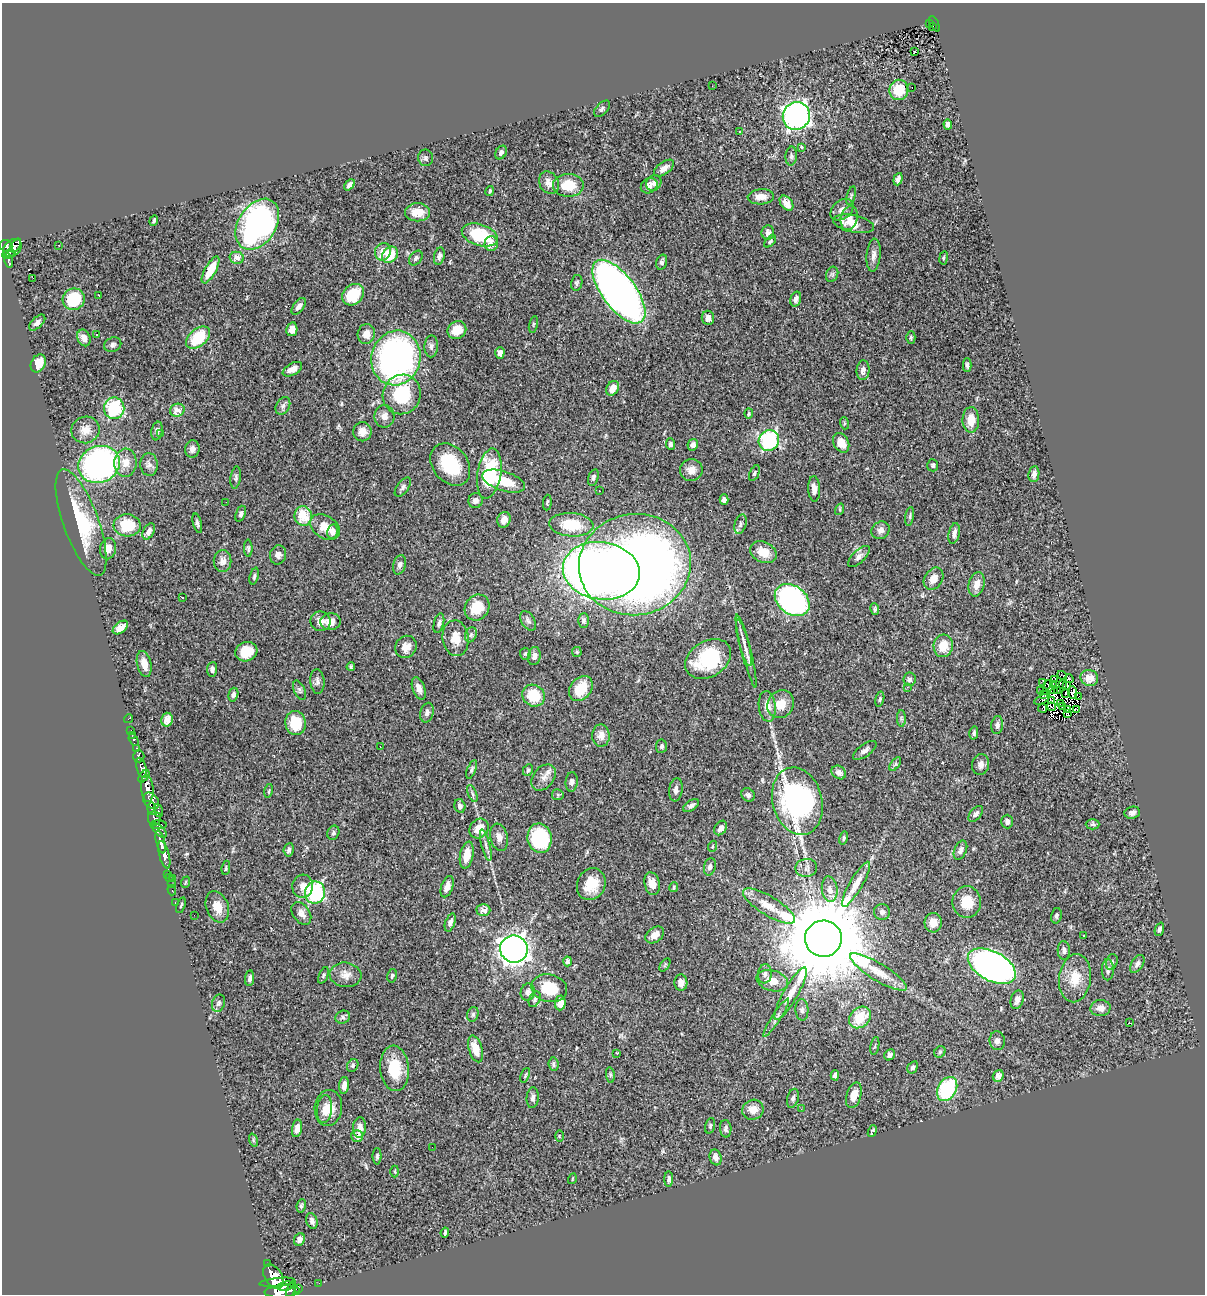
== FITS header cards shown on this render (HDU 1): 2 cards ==
NAXIS1  =                 1203
NAXIS2  =                 1292

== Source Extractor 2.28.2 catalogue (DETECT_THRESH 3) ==
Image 1203 x 1292 px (HDU 1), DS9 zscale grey, 1 PNG px = 1 image px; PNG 1207 x 1296 px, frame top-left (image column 1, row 1292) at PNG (2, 3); each listed source drawn as its Kron ellipse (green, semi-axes under 4 px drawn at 4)
Background 0.49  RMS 0.03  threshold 0.0914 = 3 sigma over >= 5 px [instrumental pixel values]
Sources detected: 378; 6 with non-positive FLUX_AUTO (blend fragments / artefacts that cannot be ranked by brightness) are neither listed nor drawn; the other 372 listed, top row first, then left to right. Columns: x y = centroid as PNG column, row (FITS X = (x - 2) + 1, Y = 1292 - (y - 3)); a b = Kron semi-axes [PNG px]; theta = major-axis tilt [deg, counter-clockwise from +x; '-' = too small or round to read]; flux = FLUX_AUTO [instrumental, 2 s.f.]
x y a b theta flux
929 24 3 2 - 15
934 24 8 3 -63 76
933 26 4 2 - 17
915 52 3 3 - 29
712 86 2 2 - 1.7
912 88 3 2 - 6
899 90 10 9 - 45
602 109 10 5 46 4.7
796 116 14 13 - 770
948 124 5 4 - 8.4
740 131 3 2 - 2.4
801 147 4 3 - 6.8
501 153 7 5 59 5.1
791 156 9 5 87 5.6
426 158 8 7 - 4.4
664 168 12 6 36 11
898 179 6 4 71 6.9
549 183 12 9 -60 18
654 183 8 7 - 6.8
350 185 6 4 47 6.9
568 185 15 11 0 52
649 186 9 7 33 12
490 191 5 3 - 3.2
851 196 9 3 75 3
761 197 13 7 4 16
786 203 8 5 -52 16
842 210 13 9 39 13
418 212 12 9 0 30
849 218 12 8 75 17
154 220 5 3 - 3.1
257 224 28 19 57 550
854 224 21 8 -11 30
768 233 7 6 - 8.8
480 235 18 10 -18 100
770 241 7 4 48 3.4
491 244 7 6 - 22
59 245 2 2 - 1.2
6 246 6 5 - 260
16 246 7 4 56 150
12 248 10 7 41 260
383 252 9 7 68 21
8 254 6 4 23 180
390 255 9 7 45 48
873 255 16 7 85 12
439 256 9 5 78 7
237 258 7 6 - 17
416 258 8 6 53 5.5
944 258 6 3 81 2.4
9 261 7 3 -77 92
662 262 8 5 74 6.5
211 270 15 5 61 44
832 274 8 6 70 4.2
33 278 2 2 - 11
577 283 8 5 77 4.1
619 292 38 17 -53 1700
99 295 3 2 - 2.3
353 295 12 9 43 65
74 299 11 10 - 88
796 299 7 5 74 7.3
299 306 10 5 55 9.3
708 318 7 6 - 8.6
37 323 10 5 44 7.1
533 324 8 3 77 2.6
292 329 7 5 77 13
457 330 10 8 38 31
366 334 10 8 78 16
96 335 4 2 - 2.8
84 338 8 6 -68 12
198 338 14 8 40 79
911 338 6 4 89 3.2
113 345 9 7 23 5.7
431 346 11 7 89 7.2
500 353 6 4 86 8.6
396 358 27 24 75 590
38 363 9 7 61 27
967 365 7 4 90 4.2
292 369 10 6 28 13
863 370 10 6 85 10
612 388 8 6 59 16
402 394 20 18 65 110
283 406 9 6 62 6.9
114 408 11 10 - 120
177 410 7 6 - 21
749 413 5 3 - 2.4
384 416 11 10 - 12
971 420 13 8 -89 29
844 423 6 4 -73 2.5
85 430 14 13 - 21
157 431 9 5 79 7.9
362 432 9 9 - 15
161 434 3 3 - 1.8
769 440 11 10 - 230
841 443 10 7 -61 20
670 444 6 4 -84 4.9
693 445 6 5 - 7.2
192 449 9 7 83 9
125 463 14 11 87 22
99 464 21 18 21 590
149 465 11 8 -85 9
450 465 23 17 -51 94
933 465 6 5 - 3.8
691 470 11 11 - 15
489 473 25 12 81 140
754 473 8 4 66 4.2
1034 474 8 5 83 7.6
236 477 11 5 82 4.7
593 477 9 5 75 5.7
504 481 22 9 -18 53
403 487 11 5 54 6.5
814 489 12 6 -87 13
599 491 3 2 - 2.6
724 500 5 4 - 6.4
475 501 7 7 - 8
226 502 2 2 - 1.6
547 502 8 3 85 3.2
840 509 6 4 73 2.8
241 514 8 5 70 5
303 516 10 8 -72 53
910 516 9 3 81 3.7
504 520 8 6 72 14
81 522 56 17 -70 130
197 523 10 4 -75 5
740 524 10 6 73 6.6
127 525 13 11 -4 69
571 525 22 11 -4 68
325 527 16 11 -31 31
881 530 9 8 - 9.2
149 531 9 5 63 10
333 532 7 5 79 9.1
954 533 10 5 76 10
248 548 8 4 -89 3.5
108 549 11 8 78 17
763 552 14 10 -27 34
278 555 9 8 - 11
859 556 14 6 44 8.6
223 561 11 9 89 15
400 565 10 6 74 6.3
635 565 56 50 9 2300
601 571 38 28 -8 2000
254 576 9 4 77 3.6
934 579 12 9 58 18
977 584 12 7 75 19
182 598 3 3 - 12
792 600 19 14 -38 550
477 608 14 11 54 48
875 609 6 4 -80 3.9
584 620 7 5 89 5
320 621 10 9 - 15
528 621 11 6 -58 6.8
331 622 10 8 3 17
439 623 10 5 76 5.8
120 627 9 5 37 16
471 635 8 5 68 4.6
456 638 18 13 -83 29
744 643 24 5 -75 15
943 646 11 9 84 36
406 647 11 10 - 18
746 651 37 4 -76 17
246 652 11 9 19 37
577 652 5 5 - 2.4
525 654 6 5 - 3
534 656 9 6 80 8
708 659 24 18 32 140
144 664 13 7 -76 23
351 667 4 3 - 3.5
212 669 7 5 83 6.5
1062 675 5 2 - 3.2
1089 678 9 8 - 21
910 679 7 6 - 5.1
1069 679 4 3 - 8.1
1055 680 3 2 - 4.1
317 681 12 7 -86 7.7
1043 683 2 2 - 1.5
1053 684 3 2 - 1.3
1062 684 3 2 - 6.5
1066 685 4 2 - 2.5
1048 686 6 2 -75 2.4
907 687 3 2 - 2.9
419 688 12 6 -71 12
581 688 14 10 52 48
300 690 10 5 -66 4.6
1040 690 3 2 - 2.4
1053 690 4 2 - 0.074
1057 690 3 2 - 0.97
1073 692 6 4 -85 3.2
1066 693 3 2 - 3
1044 694 4 3 - 1.7
233 695 7 4 74 5.4
534 696 12 10 -35 61
1079 696 3 2 - 2.8
880 699 7 4 77 3.2
1042 699 8 3 26 6
1051 700 4 3 - 2.3
781 704 14 13 - 34
1060 704 3 2 - 0.98
767 706 15 8 -84 19
1063 706 4 2 - 3.6
1052 707 4 2 - 2.5
1043 708 4 3 - 1.8
1077 709 3 3 - 31
1067 710 3 2 - 4.1
427 713 10 6 77 8.6
1068 713 4 4 - 5.9
128 719 4 2 - 6.5
901 719 8 4 -89 4.6
167 720 7 5 76 14
296 723 12 10 -80 64
997 725 9 6 82 8.5
131 730 2 2 - 5
974 733 6 4 78 4.1
132 735 3 2 - 6.9
601 736 11 8 -89 18
134 740 6 4 -61 55
661 746 7 5 85 4.8
380 747 3 2 - 4.9
137 748 4 3 - 68
865 750 14 6 36 8.5
139 756 6 5 - 190
895 764 8 4 53 3.9
981 765 10 8 78 11
141 768 10 5 -73 580
472 769 10 4 68 4.4
528 770 6 5 - 3.3
839 772 8 6 -39 7.7
144 776 7 4 53 250
544 777 14 10 51 16
572 782 10 6 85 6.1
147 788 13 6 -84 1200
676 790 12 6 82 9.1
269 791 7 3 77 2
472 794 9 4 -68 4.6
558 795 6 5 - 3.5
748 795 7 6 - 5.5
151 801 9 6 -46 530
797 801 34 24 -75 550
460 806 7 5 -74 5.9
691 806 9 5 33 5.8
152 809 6 3 -83 230
158 810 6 3 -69 110
1132 813 8 6 14 7.9
976 814 9 5 49 6.5
154 818 7 6 - 260
1007 822 7 6 - 7
1093 824 7 5 -1 3.8
158 825 8 3 -1 230
721 828 8 5 57 10
479 829 10 9 - 23
160 831 9 5 -46 250
333 833 7 5 69 4.1
499 837 14 8 -78 14
540 838 15 12 -80 140
844 838 7 4 78 3.7
161 842 12 4 -76 780
486 845 16 4 -75 7.6
713 846 5 3 - 1.8
289 850 6 5 - 6.1
960 850 10 6 66 8.6
164 855 14 5 -75 850
467 855 13 6 79 28
710 867 9 6 76 7.3
226 868 7 4 82 3.1
806 868 11 9 9 10
168 874 2 2 - 7.9
169 878 2 2 - 10
172 878 3 2 - 8.2
186 882 6 3 70 1.8
171 884 3 2 - 5.3
591 884 16 14 64 43
652 884 11 7 -77 19
856 884 25 6 60 23
303 886 11 10 - 15
447 887 11 6 70 12
674 887 5 3 - 2.7
830 889 13 8 -84 13
172 890 5 3 - 16
315 893 11 10 - 240
175 902 3 2 - 12
967 902 16 14 -88 42
181 905 8 2 72 2.7
769 906 30 9 -31 33
217 907 16 11 -68 27
483 910 7 6 - 18
882 912 8 8 - 6.1
301 913 13 8 -55 12
194 915 2 2 - 1.1
1056 916 8 5 79 5.3
450 922 9 5 71 8.3
933 923 10 8 85 22
1159 929 7 4 69 4.7
655 935 10 7 36 17
1084 935 3 2 - 2.5
823 939 18 18 - 28000
514 949 14 13 - 1600
1064 950 9 6 -86 7.2
567 961 5 4 - 4.7
1112 962 8 5 73 4.7
1137 964 10 6 57 7.5
665 965 7 4 54 2.6
992 966 26 14 -28 1100
1108 970 10 6 90 7.1
878 972 33 8 -31 37
765 974 9 7 82 6.7
323 975 9 4 67 3.4
345 975 16 12 -7 19
392 976 7 4 75 3.2
250 978 8 4 83 6.4
1075 978 24 16 83 46
772 981 16 10 -16 24
681 983 8 6 -88 14
549 988 18 13 -13 60
528 992 8 7 - 8.1
791 994 30 7 60 27
535 999 8 5 63 4.6
1017 1000 9 6 72 10
218 1003 9 6 69 5
560 1003 7 5 88 18
1101 1008 10 8 4 12
802 1010 11 6 -88 6.8
473 1014 7 5 74 4
343 1017 7 6 - 5.1
860 1017 12 9 44 53
776 1018 23 4 57 11
1130 1023 3 2 - 23
997 1041 9 7 -82 8.2
875 1046 9 3 79 2.6
476 1049 14 7 -73 32
940 1052 6 5 - 3.6
617 1053 2 2 - 1.2
890 1055 6 5 - 6.2
553 1064 7 5 -84 4.5
353 1065 7 5 61 3.5
913 1067 6 5 - 4.2
395 1068 23 14 -85 67
525 1075 7 3 67 2.9
610 1075 8 4 -82 3.1
835 1075 5 4 - 5.1
998 1076 6 5 - 12
344 1085 8 5 85 12
947 1089 13 9 62 170
854 1095 13 7 74 21
533 1098 10 6 85 7.4
793 1098 10 5 75 5.8
328 1108 18 13 84 34
324 1109 14 7 83 14
801 1109 3 2 - 2.6
753 1110 11 10 - 18
710 1126 8 4 74 3.1
360 1127 10 6 86 15
297 1128 9 5 78 13
726 1129 9 5 -85 5.8
872 1131 6 3 67 3.5
357 1136 6 6 - 15
559 1136 5 3 - 1.9
253 1140 6 4 -72 2.9
432 1147 2 2 - 8.4
377 1156 8 4 89 3.7
716 1157 8 5 -73 8.7
395 1171 6 3 90 2
572 1179 5 3 - 1.9
669 1179 8 4 89 5.3
301 1206 7 4 81 3.4
312 1221 8 5 -73 6.6
445 1233 5 3 - 3.4
299 1239 6 5 - 7.9
267 1263 3 3 - 60
273 1276 13 8 -58 1800
277 1282 18 4 6 1200
319 1283 2 2 - 7.3
285 1286 8 4 11 700
299 1288 3 2 - 16
291 1289 9 3 70 370
282 1291 18 6 3 1700
At the frame edge (FLAGS 8, measured only in part): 1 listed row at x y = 282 1291
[6 non-positive-flux detections neither listed nor drawn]